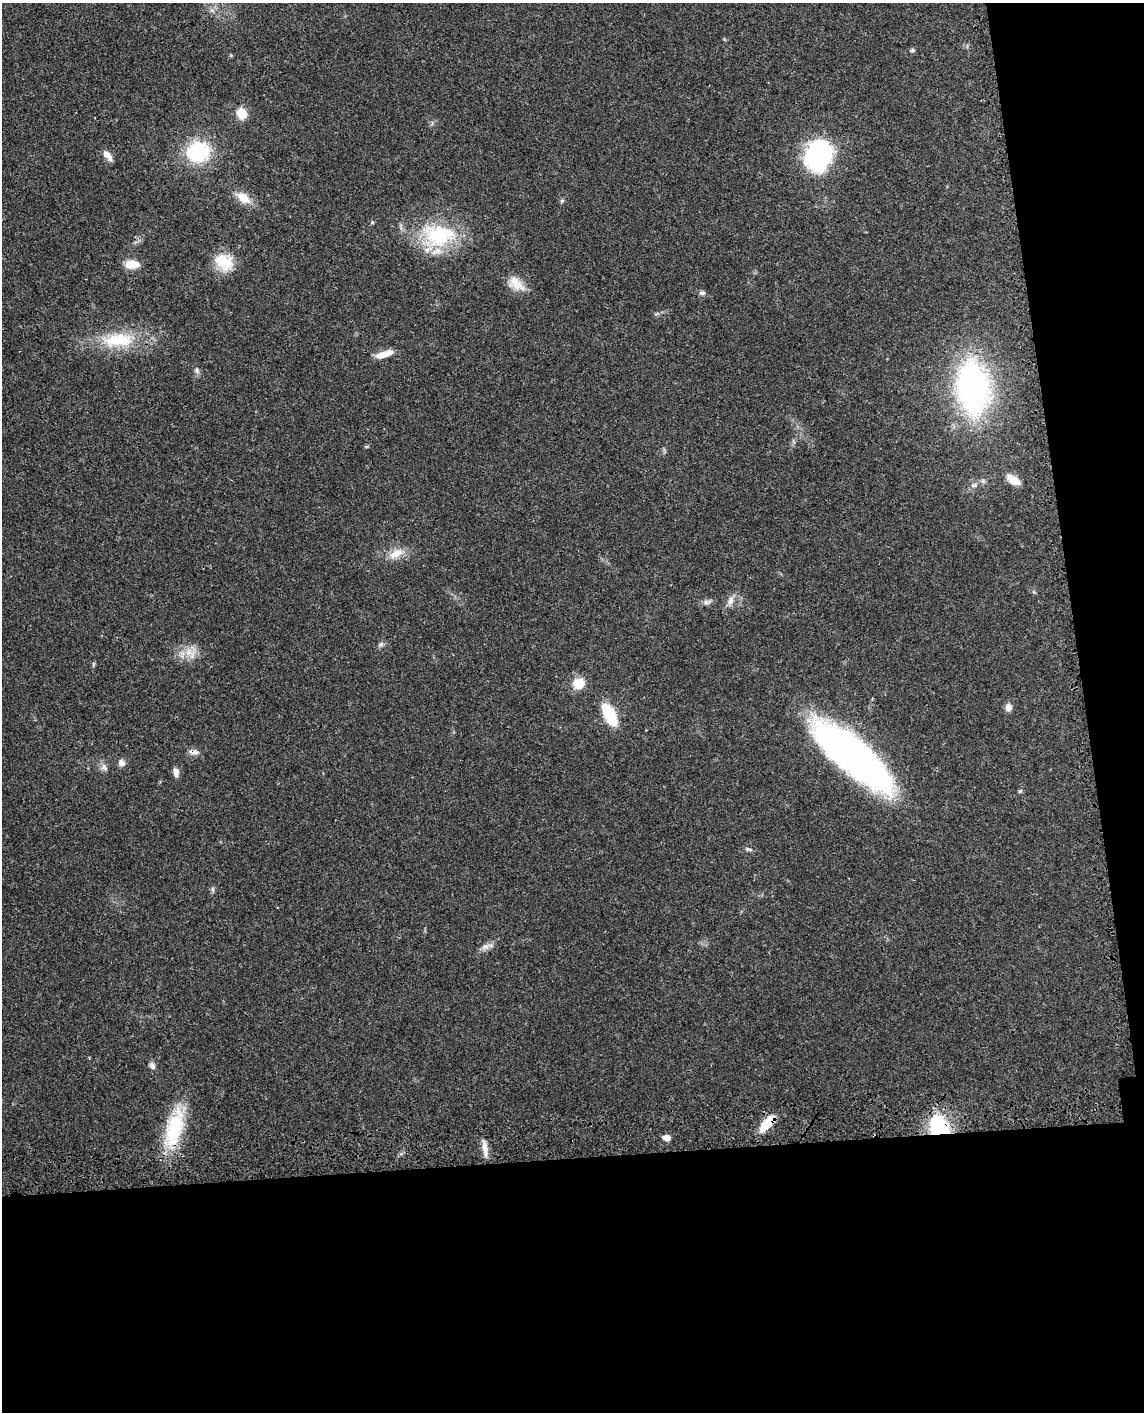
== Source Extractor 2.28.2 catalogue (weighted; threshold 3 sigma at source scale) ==
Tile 12 of 4 x 3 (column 4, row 3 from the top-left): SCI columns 3510-4651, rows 208-1617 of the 4736 x 4749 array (HDU 1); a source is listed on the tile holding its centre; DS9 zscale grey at full resolution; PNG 1146 x 1414 px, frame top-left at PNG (2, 3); no overlay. Shown black and unused: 24% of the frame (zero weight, under 3 of 4 exposures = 8% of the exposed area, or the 3 px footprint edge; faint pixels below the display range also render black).
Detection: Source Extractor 2.28.2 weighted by HDU 2 'WHT'; one run over the whole footprint, this tile lists its part. Background 0.0214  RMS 0.0035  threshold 0.0155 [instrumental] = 3 sigma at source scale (4.5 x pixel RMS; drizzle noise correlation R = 1.50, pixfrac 1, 0.05/0.05 arcsec/px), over >= 5 px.
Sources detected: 42; all 42 listed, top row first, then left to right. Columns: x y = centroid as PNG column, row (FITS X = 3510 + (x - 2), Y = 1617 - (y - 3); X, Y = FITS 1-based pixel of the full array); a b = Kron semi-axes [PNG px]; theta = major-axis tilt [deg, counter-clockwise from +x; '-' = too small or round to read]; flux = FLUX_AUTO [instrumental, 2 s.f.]
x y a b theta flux
912 50 6 5 - 0.53
241 114 9 8 - 7.1
198 152 19 17 17 28
107 155 13 6 -48 2.3
819 155 33 26 70 42
243 198 20 11 -36 4.7
562 200 6 4 20 0.48
372 222 5 5 - 0.43
439 235 42 29 -7 27
224 262 26 18 -32 8.7
132 264 15 8 2 5.4
516 284 24 14 -33 5
702 293 9 6 0 0.88
118 340 42 18 4 17
384 354 22 7 19 4
197 370 8 5 -64 0.89
973 387 44 24 -85 110
1013 480 15 8 -34 4.6
974 485 8 6 14 1
396 553 22 10 29 4.3
730 600 13 8 73 2.1
707 602 11 6 8 1.3
381 644 7 6 - 0.8
189 652 11 10 - 3.7
578 683 13 12 - 5.7
1008 707 9 7 80 1.9
609 714 17 8 -63 21
193 752 14 6 -10 1.6
853 756 74 24 -41 190
121 763 9 8 - 1.5
104 767 11 8 -45 1.5
176 772 11 6 -88 1.8
1020 791 6 4 44 0.48
749 849 8 4 -8 0.65
212 889 7 4 -71 0.55
485 947 10 6 17 1.6
152 1066 10 7 -57 1.2
767 1124 24 9 45 7
939 1126 21 16 -48 26
174 1128 54 19 74 21
667 1138 7 6 - 2.1
485 1149 21 6 -81 2.7
Overlapping masked pixels (flux is a lower limit): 6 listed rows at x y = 609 714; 193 752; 853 756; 767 1124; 939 1126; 174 1128